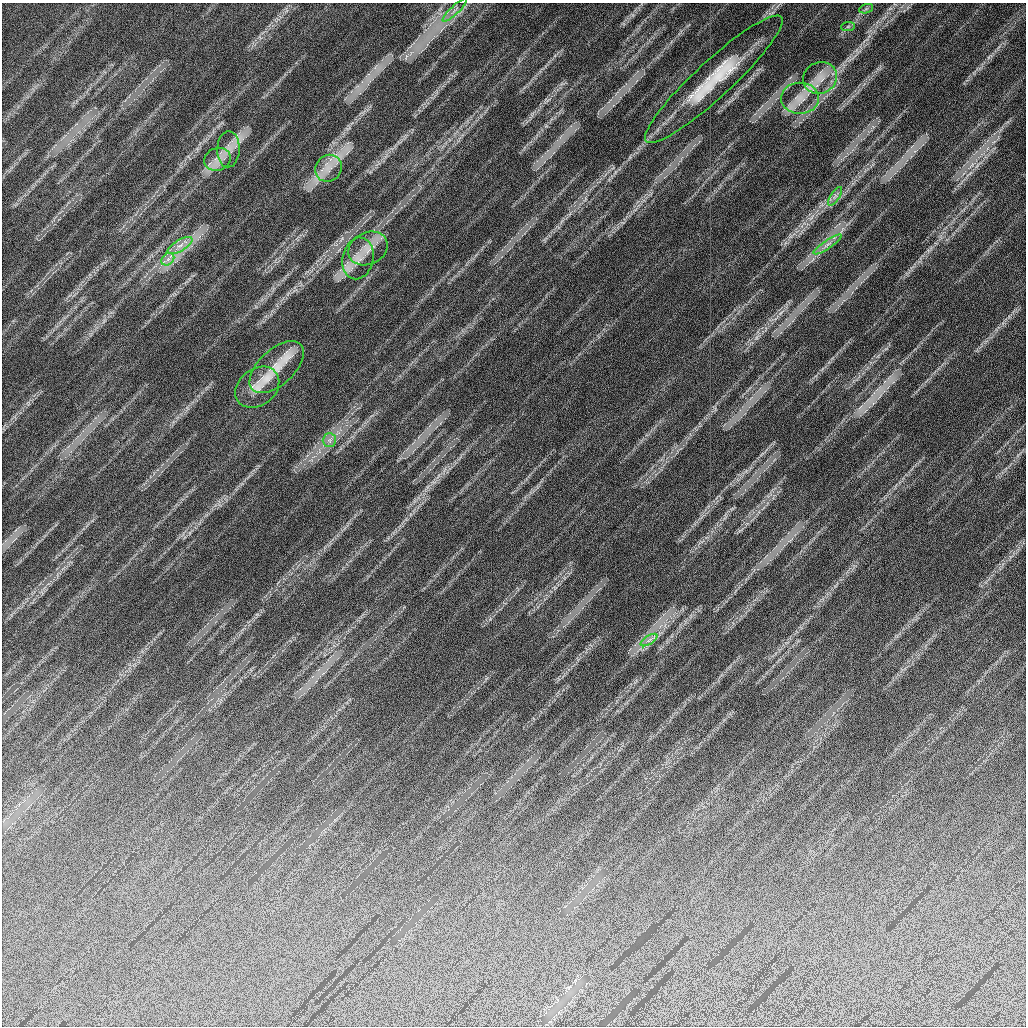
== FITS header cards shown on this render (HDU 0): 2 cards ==
NAXIS1  =                 1024 /fastest changing axis
NAXIS2  =                 1024 /next to fastest changing axis

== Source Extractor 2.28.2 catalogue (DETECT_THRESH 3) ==
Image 1024 x 1024 px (HDU 0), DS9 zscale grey, 1 PNG px = 1 image px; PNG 1028 x 1028 px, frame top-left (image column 1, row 1024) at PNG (2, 3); each listed source drawn as its Kron ellipse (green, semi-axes under 4 px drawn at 4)
Background 657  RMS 19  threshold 58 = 3 sigma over >= 5 px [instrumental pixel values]
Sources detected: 19; all 19 listed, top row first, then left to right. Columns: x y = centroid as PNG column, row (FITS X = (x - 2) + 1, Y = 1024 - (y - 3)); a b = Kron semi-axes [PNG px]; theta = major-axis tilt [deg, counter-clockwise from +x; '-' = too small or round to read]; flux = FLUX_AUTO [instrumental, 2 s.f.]
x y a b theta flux
866 9 7 4 19 2600
455 10 16 2 44 3900
848 26 7 4 1 2600
820 78 17 15 25 23000
714 79 92 18 43 92000
800 98 19 15 0 24000
228 149 18 11 89 15000
217 159 13 11 19 14000
328 168 14 12 44 17000
835 196 11 4 57 4500
827 244 16 3 33 5900
180 246 14 5 31 9400
368 248 20 16 26 23000
358 258 21 15 77 23000
168 259 7 5 44 5200
277 367 33 17 43 40000
257 387 24 18 38 26000
329 440 7 6 - 5300
649 640 9 4 32 4400